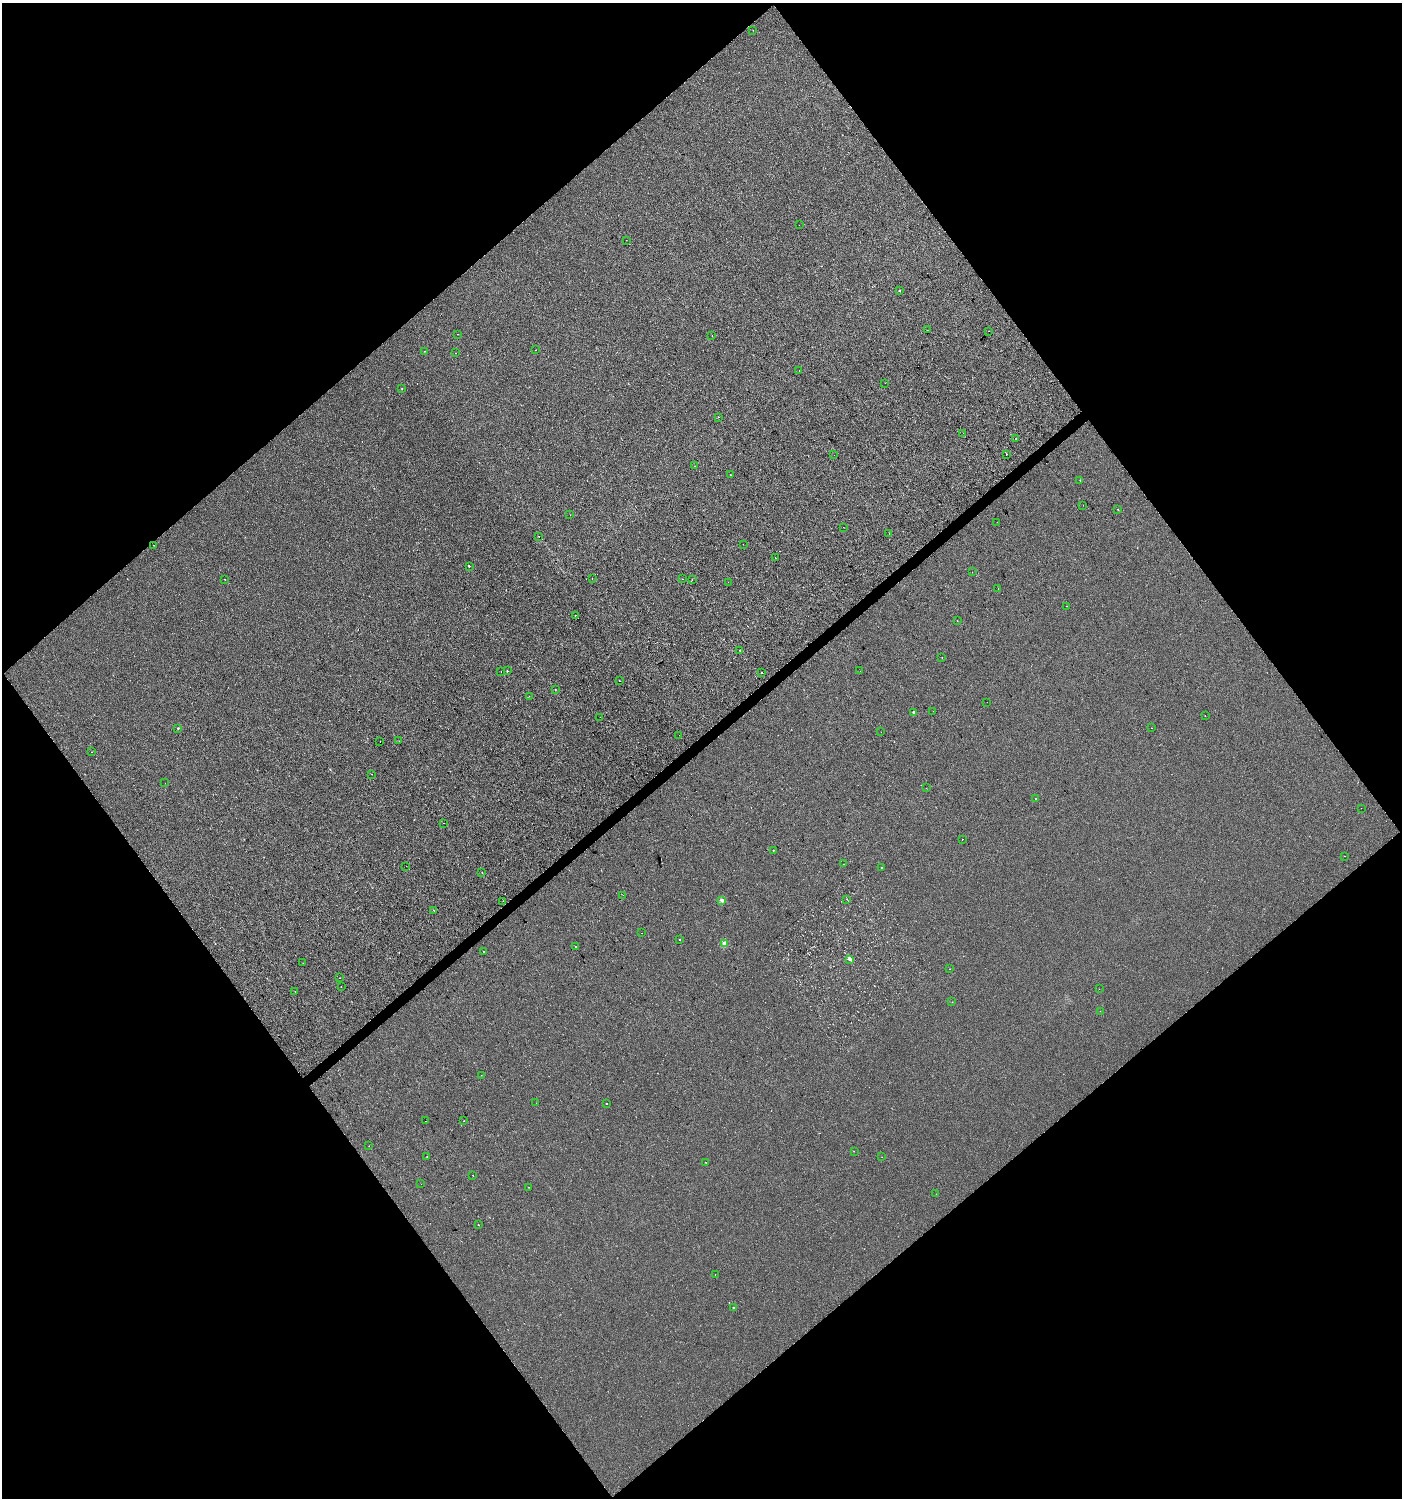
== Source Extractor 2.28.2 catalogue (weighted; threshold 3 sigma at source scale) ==
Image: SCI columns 203-5800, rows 3-5984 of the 5940 x 5991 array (HDU 1 of 3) = the unmasked area's bounding box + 8 px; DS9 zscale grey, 4 x 4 block average (1 PNG px = mean of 4 x 4 image px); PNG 1404 x 1500 px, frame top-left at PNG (2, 3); each listed source drawn as its Kron ellipse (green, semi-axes under 4 px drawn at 4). Shown black and unused: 51% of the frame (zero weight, under 3 of 4 exposures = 2% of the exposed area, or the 3 px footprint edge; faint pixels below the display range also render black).
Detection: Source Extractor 2.28.2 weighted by HDU 2 'WHT'. Background 7.79e-04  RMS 0.0064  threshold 0.0289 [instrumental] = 3 sigma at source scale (4.5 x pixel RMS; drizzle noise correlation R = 1.50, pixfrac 1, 0.0396/0.0396 arcsec/px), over >= 5 px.
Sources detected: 117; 4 cosmic-ray / hot-pixel residue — neither listed nor drawn; the other 113 listed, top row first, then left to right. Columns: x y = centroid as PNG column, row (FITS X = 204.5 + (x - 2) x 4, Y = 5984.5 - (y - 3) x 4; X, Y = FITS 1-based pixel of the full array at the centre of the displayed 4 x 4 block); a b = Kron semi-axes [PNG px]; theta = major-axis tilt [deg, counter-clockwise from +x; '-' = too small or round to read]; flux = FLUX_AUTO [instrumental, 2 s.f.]
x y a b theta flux
753 30 2 2 - 0.65
799 225 2 2 - 0.57
626 240 2 2 - 0.48
899 291 2 2 - 3.8
927 330 2 2 - 1
989 331 2 2 - 0.61
458 334 2 2 - 1.3
712 335 2 2 - 3.7
536 350 2 2 - 3.3
424 351 2 2 - 1.4
455 353 2 2 - 3.4
799 370 2 2 - 2.4
885 383 2 2 - 0.93
402 389 2 2 - 2.7
718 417 2 2 - 1.2
963 433 2 2 - 0.84
1016 439 2 2 - 2
1006 454 2 2 - 12
834 455 2 2 - 1.4
695 466 2 2 - 1.2
731 475 2 2 - 1.8
1080 480 2 2 - 0.71
1083 505 2 2 - 0.44
1118 509 2 2 - 2.6
570 515 2 2 - 0.69
997 522 2 2 - 1.4
844 527 2 2 - 0.6
889 533 2 2 - 0.97
539 536 2 2 - 0.8
743 544 2 2 - 1.8
154 545 2 2 - 0.88
775 558 2 2 - 5.8
469 566 2 2 - 5.4
972 572 2 2 - 0.59
592 578 2 2 - 1.2
225 579 2 2 - 3.2
682 579 2 2 - 0.77
692 580 2 2 - 0.64
728 582 2 2 - 2.4
998 589 2 2 - 0.79
1067 606 2 2 - 1.5
575 615 2 2 - 25
957 621 2 2 - 0.9
740 650 2 2 - 9.2
942 658 2 2 - 1.2
501 671 2 2 - 0.75
507 671 2 2 - 4.2
860 671 2 2 - 0.74
761 673 2 2 - 15
619 680 2 2 - 1.1
555 689 2 2 - 0.95
529 696 2 2 - 1.3
987 702 2 2 - 1.5
933 711 2 2 - 0.49
914 712 2 2 - 12
1205 716 2 2 - 1.1
600 717 2 2 - 1.3
178 728 2 2 - 6.4
1151 728 2 2 - 2.2
881 732 2 2 - 1.4
679 735 2 2 - 1
380 741 2 2 - 2.1
399 741 2 2 - 1.1
91 752 2 2 - 0.97
371 774 2 2 - 1
165 783 2 2 - 1.3
926 788 2 2 - 1.5
1036 798 2 2 - 3.3
1361 808 2 2 - 0.9
444 823 2 2 - 0.6
963 839 2 2 - 1.9
773 850 2 2 - 3
1345 856 2 2 - 0.62
843 864 2 2 - 0.73
406 866 2 2 - 1.7
882 867 2 2 - 2.7
482 872 2 2 - 3.2
623 895 2 2 - 0.44
847 899 2 2 - 1.2
722 900 2 2 - 30
503 901 2 2 - 0.48
434 910 2 2 - 1.9
641 933 2 2 - 1.2
679 939 2 2 - 1.5
724 944 2 2 - 52
575 946 2 2 - 1.6
484 952 2 2 - 1.8
850 959 2 2 - 8.8
303 963 2 2 - 3.6
949 969 2 2 - 0.63
340 978 2 2 - 2.2
341 986 2 2 - 0.82
1099 989 2 2 - 0.77
295 991 2 2 - 0.95
952 1002 2 2 - 0.94
1100 1011 2 2 - 0.84
481 1075 2 2 - 2.1
536 1103 2 2 - 0.43
607 1104 2 2 - 9
426 1121 2 2 - 0.79
464 1121 2 2 - 0.55
369 1146 2 2 - 2.8
854 1151 2 2 - 1.3
427 1156 2 2 - 2
882 1157 2 2 - 0.87
706 1162 2 2 - 0.96
473 1175 2 2 - 4.4
421 1184 2 2 - 0.81
529 1187 2 2 - 0.82
936 1194 2 2 - 0.59
479 1225 2 2 - 3.5
715 1275 2 2 - 0.96
733 1307 2 2 - 6.1
Diffuse or blended objects may show on this block-average render without a row.